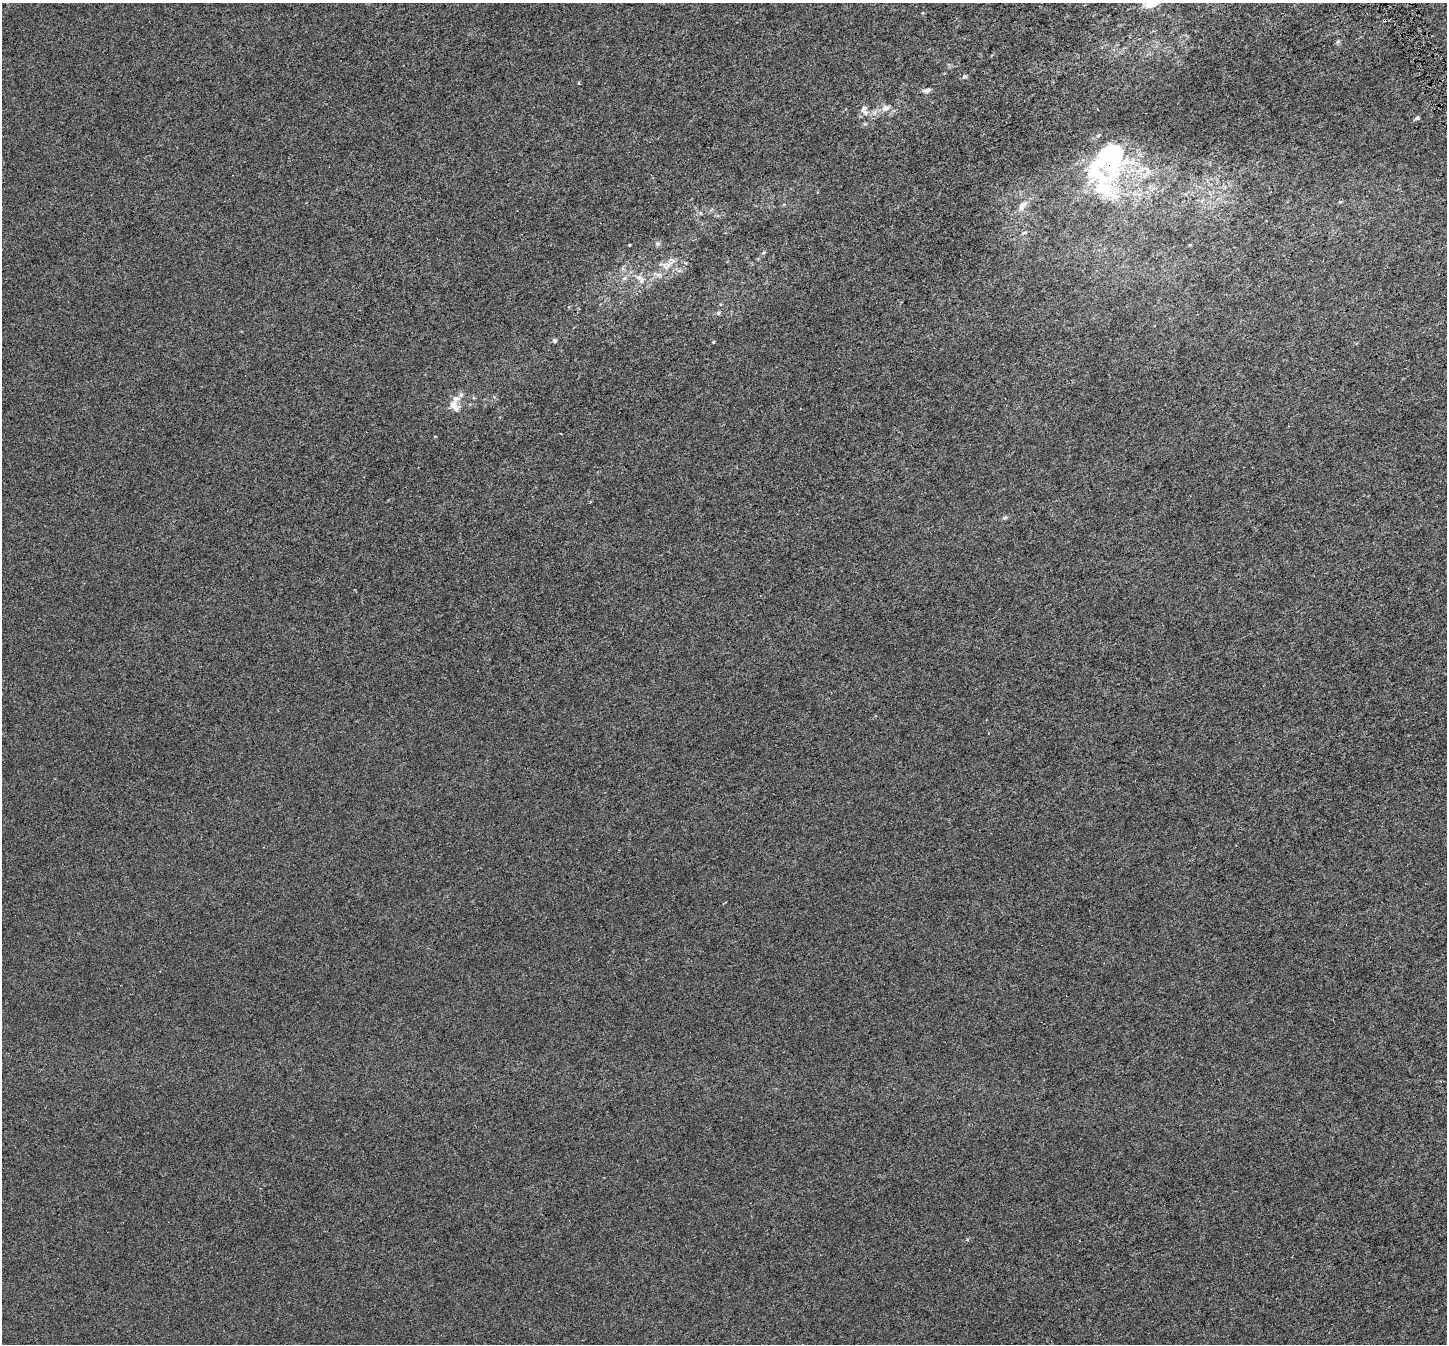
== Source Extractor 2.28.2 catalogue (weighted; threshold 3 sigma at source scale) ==
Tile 10 of 4 x 4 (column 2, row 3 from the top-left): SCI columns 1475-2919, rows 1513-2854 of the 5833 x 5653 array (HDU 1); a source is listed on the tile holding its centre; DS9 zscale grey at full resolution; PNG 1449 x 1346 px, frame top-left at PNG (2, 3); no overlay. Shown black and unused: <1% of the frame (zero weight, under 4 of 8 exposures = <1% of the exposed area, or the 3 px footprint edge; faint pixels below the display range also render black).
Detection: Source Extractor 2.28.2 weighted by HDU 2 'WHT'; one run over the whole footprint, this tile lists its part. Background -3.55e-04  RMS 0.0014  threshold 0.00564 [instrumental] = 3 sigma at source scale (4.09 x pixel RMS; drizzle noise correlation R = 1.36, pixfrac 0.8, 0.0396/0.0396 arcsec/px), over >= 5 px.
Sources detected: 45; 3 inside a brighter object's white glare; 2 cosmic-ray / hot-pixel residue — not listed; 8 inside a brighter listed object's ellipse — not listed separately; the other 32 listed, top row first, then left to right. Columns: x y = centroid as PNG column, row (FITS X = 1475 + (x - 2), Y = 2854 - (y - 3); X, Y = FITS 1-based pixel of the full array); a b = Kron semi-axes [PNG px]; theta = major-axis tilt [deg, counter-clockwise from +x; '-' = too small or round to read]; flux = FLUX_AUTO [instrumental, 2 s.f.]
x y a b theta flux
1151 4 10 5 38 1.3
923 13 4 3 - 0.11
1384 20 4 3 - 0.34
1338 42 7 4 62 0.22
965 76 6 5 - 0.29
578 83 3 3 - 0.12
927 90 11 6 16 0.42
886 108 11 8 22 0.88
864 110 18 11 -72 1
1417 118 5 4 - 0.32
1098 135 6 5 - 0.17
1143 169 29 13 24 3
1101 186 65 31 -56 10
1340 202 5 4 - 0.16
1023 204 14 10 33 0.99
1023 233 7 4 26 0.22
657 243 7 6 - 0.3
629 245 3 3 - 0.1
1190 245 4 4 - 0.13
764 252 7 4 43 0.21
668 265 21 9 30 1.4
623 268 7 5 -60 0.26
679 271 7 4 1 0.27
639 277 11 7 -17 0.71
624 278 9 5 27 0.42
718 313 7 6 - 0.24
554 341 5 5 - 0.28
713 342 4 4 - 0.13
453 405 16 11 3 1.1
435 436 4 3 - 0.077
1005 517 7 5 25 0.27
967 1239 6 4 0 0.15
Overlapping masked pixels (flux is a lower limit): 1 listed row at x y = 1384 20
Isophote crosses this tile's border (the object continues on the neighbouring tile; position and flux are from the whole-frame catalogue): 1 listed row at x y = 1151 4